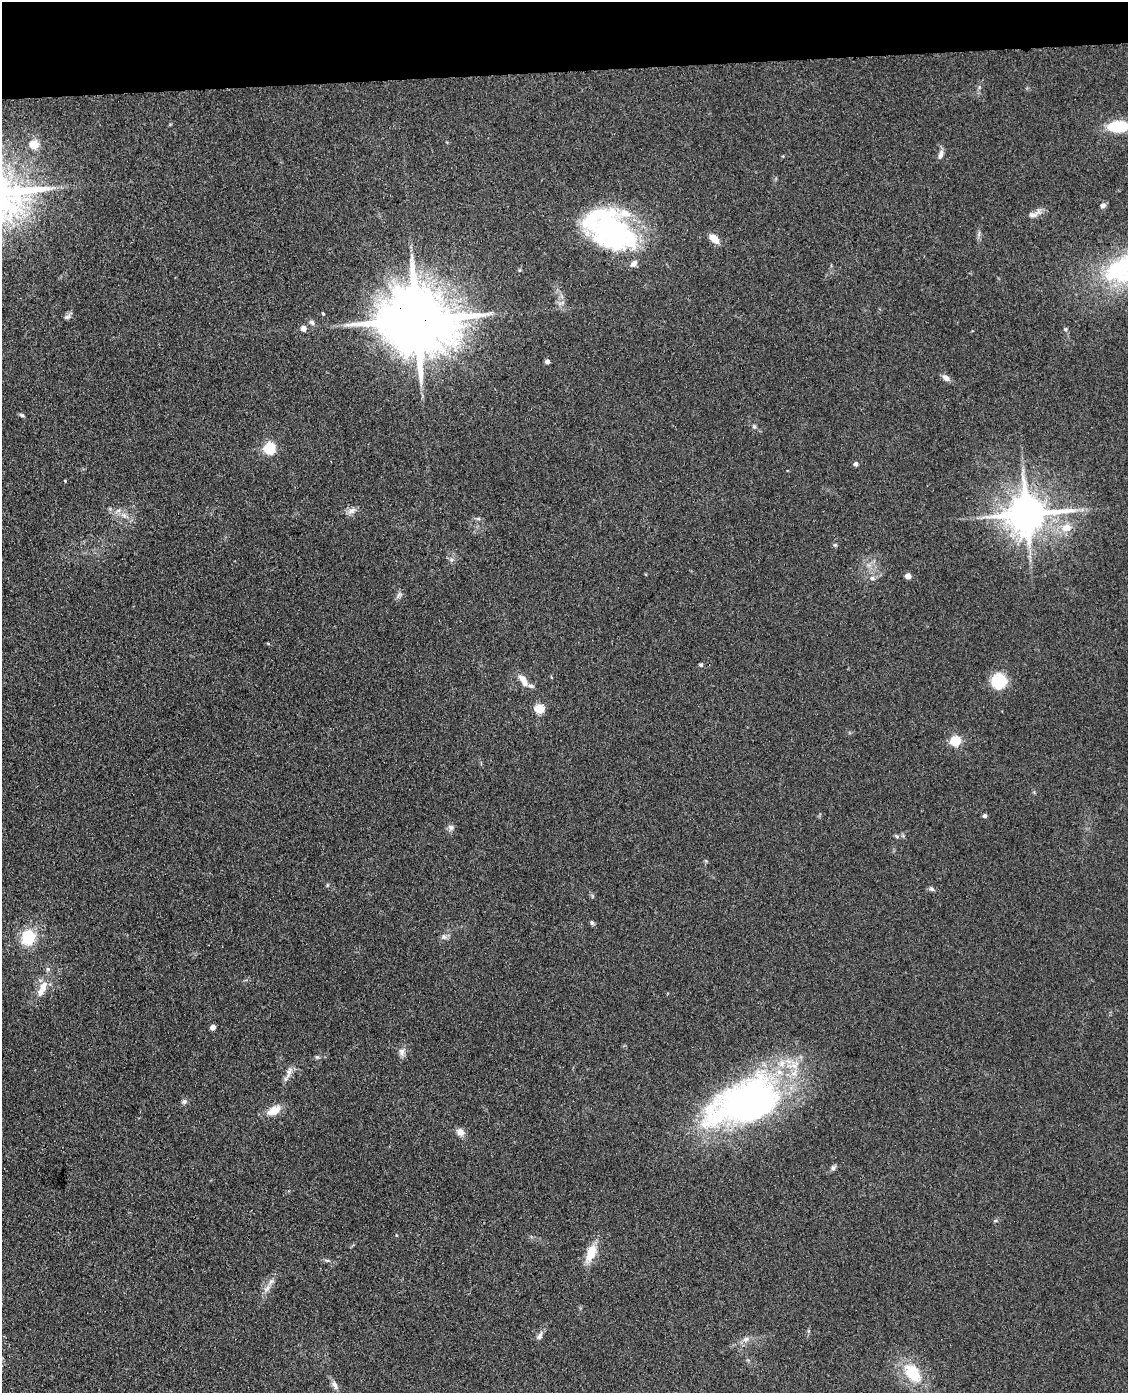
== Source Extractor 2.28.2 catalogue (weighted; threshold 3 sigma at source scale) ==
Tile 3 of 4 x 3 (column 3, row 1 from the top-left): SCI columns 2371-3496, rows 3033-4423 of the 4740 x 4572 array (HDU 1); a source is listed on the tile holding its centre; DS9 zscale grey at full resolution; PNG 1130 x 1395 px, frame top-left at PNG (2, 2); no overlay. Shown black and unused: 5% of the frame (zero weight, under 3 of 4 exposures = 6% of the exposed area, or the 3 px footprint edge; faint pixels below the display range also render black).
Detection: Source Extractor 2.28.2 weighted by HDU 2 'WHT'; one run over the whole footprint, this tile lists its part. Background 0.0882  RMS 0.0092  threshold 0.0414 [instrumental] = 3 sigma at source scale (4.5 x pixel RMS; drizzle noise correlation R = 1.50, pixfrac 1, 0.05/0.05 arcsec/px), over >= 5 px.
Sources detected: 76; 1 inside a brighter object's white glare — not listed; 10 inside a brighter listed object's ellipse — not listed separately; the other 65 listed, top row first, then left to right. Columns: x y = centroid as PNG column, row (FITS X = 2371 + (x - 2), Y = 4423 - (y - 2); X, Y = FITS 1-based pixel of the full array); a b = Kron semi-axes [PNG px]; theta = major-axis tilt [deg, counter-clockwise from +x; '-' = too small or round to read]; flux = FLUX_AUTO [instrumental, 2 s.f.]
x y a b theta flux
1119 126 19 10 1 42
34 144 5 5 - 42
941 154 12 5 73 4.6
1103 206 7 6 - 3.1
1034 214 21 8 21 6.6
610 228 55 43 -16 150
714 239 14 8 -42 9.3
1123 268 47 28 32 130
519 270 6 3 71 1.1
323 314 4 3 - 1.1
67 317 10 5 25 2.7
416 320 21 17 -5 10000
312 323 8 6 -35 2.9
303 328 5 4 - 8.1
1066 329 6 5 - 1.7
547 361 4 4 - 4.2
946 378 10 6 -36 4.8
22 415 7 4 -22 1.7
754 426 7 5 -58 2
269 448 5 5 - 110
856 464 4 4 - 3.6
65 481 3 3 - 0.85
351 511 13 7 28 4.7
1026 514 12 10 9 3200
124 515 9 5 -25 4.1
478 519 7 4 -1 1.6
1066 528 13 10 11 12
835 545 5 5 - 1.3
451 560 7 4 89 1.9
908 576 6 5 - 5.2
872 578 9 6 -11 3
399 595 10 6 44 2.9
268 644 5 3 - 0.95
701 665 6 5 - 1.6
523 680 17 8 -56 9.3
999 681 14 13 - 40
539 709 5 5 - 48
955 741 5 5 - 60
985 816 5 4 - 2.6
451 827 9 8 - 3.2
897 836 7 5 -52 1.6
327 885 6 4 89 1.1
932 889 8 5 -27 2.1
592 923 6 5 - 1.7
28 937 13 12 - 35
444 937 9 7 -19 3.4
41 992 28 10 64 13
213 1027 4 4 - 9.3
402 1052 13 8 83 4.8
317 1057 6 5 - 1.5
289 1071 15 8 68 5.9
184 1102 7 7 - 2.5
750 1103 79 50 19 340
274 1110 18 10 29 13
460 1132 10 8 -37 5.9
833 1168 8 6 56 2.5
995 1221 6 4 19 1.2
396 1235 4 3 - 0.7
591 1253 22 10 66 19
327 1260 8 4 -8 1.8
267 1288 13 6 43 5
540 1336 13 7 65 3.7
746 1339 11 6 16 4.3
912 1372 9 6 -52 63
335 1385 14 6 -59 5
Overlapping masked pixels (flux is a lower limit): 2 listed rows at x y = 416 320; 1026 514
Isophote crosses this tile's border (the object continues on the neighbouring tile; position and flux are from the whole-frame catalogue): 2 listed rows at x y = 1119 126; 1123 268